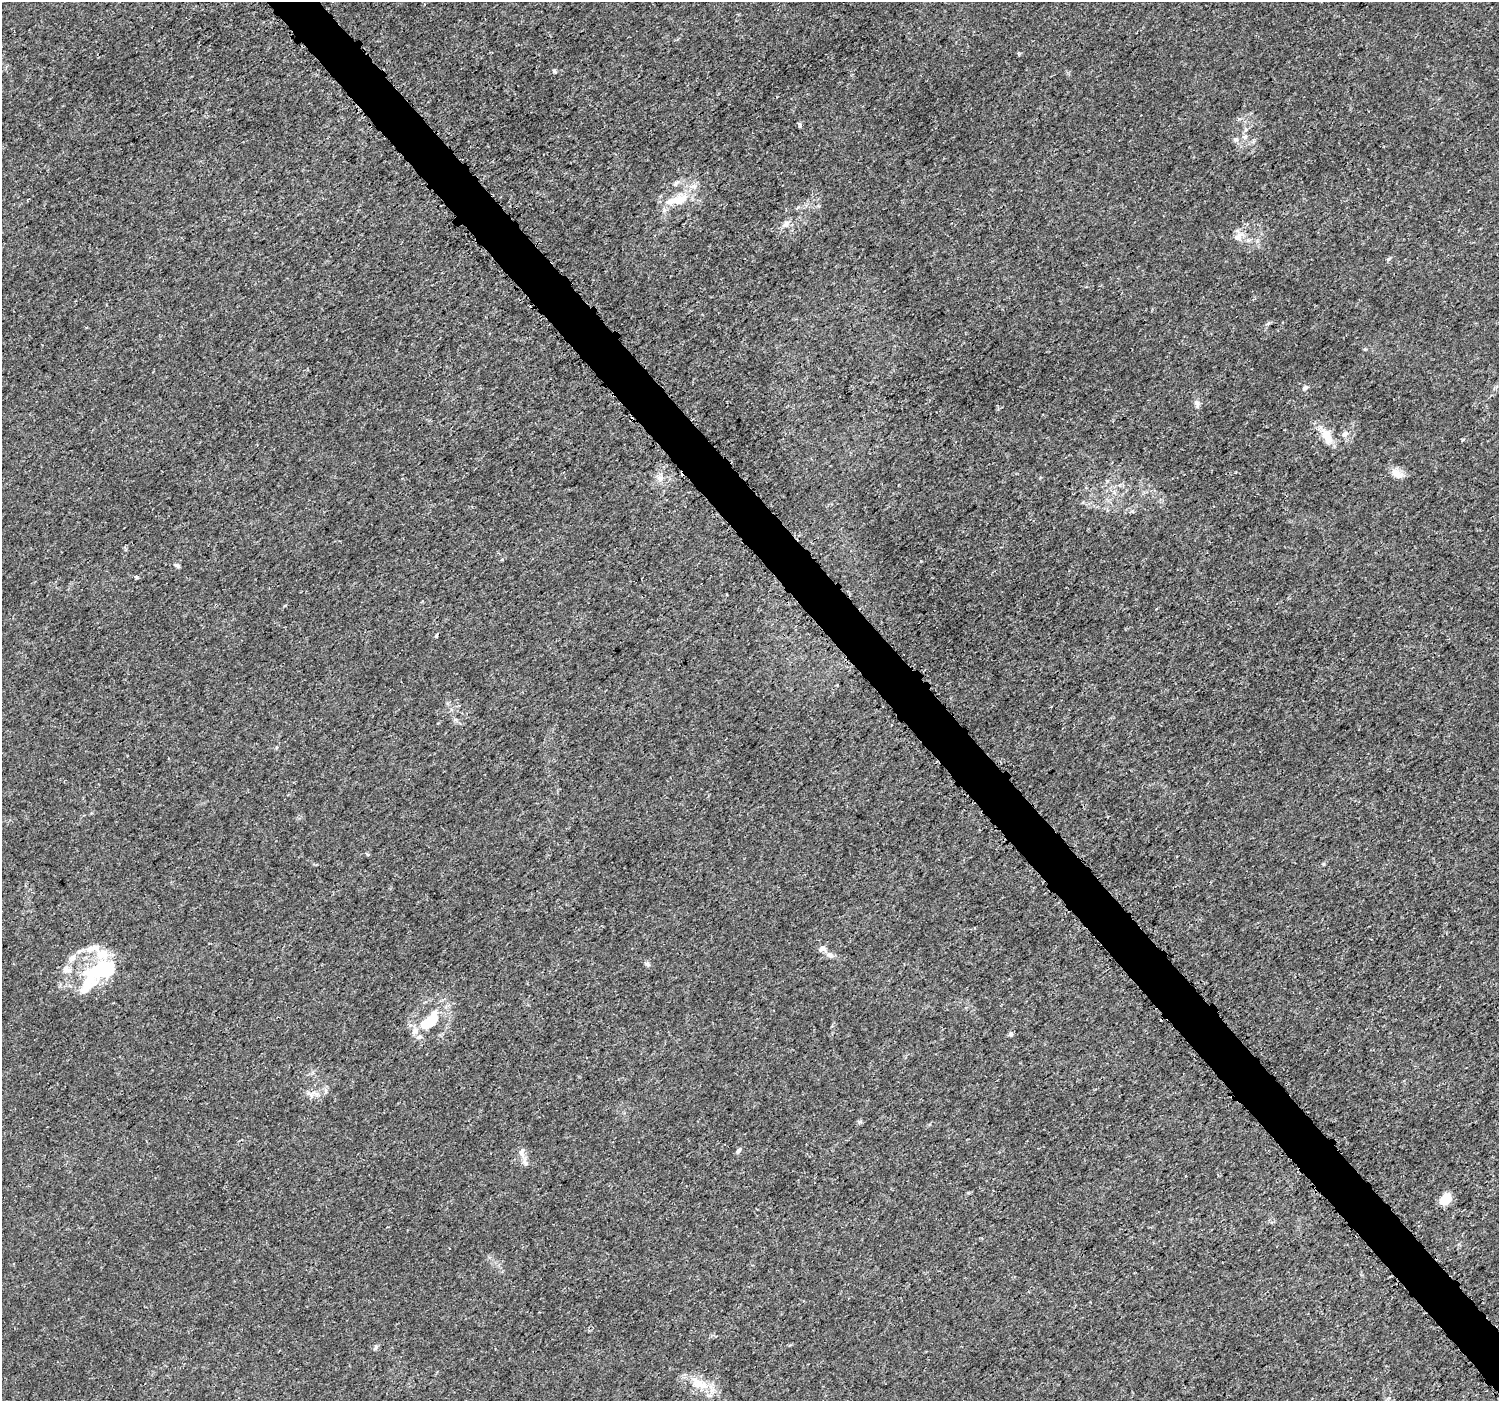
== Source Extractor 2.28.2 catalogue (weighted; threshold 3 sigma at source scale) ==
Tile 6 of 4 x 4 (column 2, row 2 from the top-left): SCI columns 1520-3016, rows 2965-4363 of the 6037 x 5992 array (HDU 1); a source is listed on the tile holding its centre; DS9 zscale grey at full resolution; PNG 1501 x 1403 px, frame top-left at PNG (2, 2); no overlay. Shown black and unused: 4% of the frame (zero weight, under 3 of 5 exposures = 2% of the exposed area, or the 3 px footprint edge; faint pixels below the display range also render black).
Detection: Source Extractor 2.28.2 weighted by HDU 2 'WHT'; one run over the whole footprint, this tile lists its part. Background 0.00147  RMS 7.1e-04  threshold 0.00317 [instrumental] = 3 sigma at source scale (4.5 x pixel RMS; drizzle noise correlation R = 1.50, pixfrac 1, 0.0396/0.0396 arcsec/px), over >= 5 px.
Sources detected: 43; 2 inside a brighter object's white glare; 2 cosmic-ray / hot-pixel residue — not listed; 5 inside a brighter listed object's ellipse — not listed separately; the other 34 listed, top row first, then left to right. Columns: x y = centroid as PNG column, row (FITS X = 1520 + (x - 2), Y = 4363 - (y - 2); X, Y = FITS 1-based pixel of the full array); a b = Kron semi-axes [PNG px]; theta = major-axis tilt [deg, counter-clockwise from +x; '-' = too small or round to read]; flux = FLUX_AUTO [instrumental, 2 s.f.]
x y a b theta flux
554 71 5 4 - 0.099
800 125 6 4 -72 0.11
1245 137 8 6 -10 0.2
1235 139 7 7 - 0.19
676 183 8 5 31 0.19
678 200 35 11 12 1.7
786 224 12 7 51 0.35
1238 237 14 8 32 0.54
1305 388 8 5 32 0.19
1197 403 12 6 -77 0.27
1345 434 9 6 34 0.25
1327 436 20 11 -68 1.2
1396 474 16 9 -29 0.71
660 479 9 8 - 0.37
1132 511 6 4 -43 0.11
177 566 8 4 -27 0.14
136 577 5 4 - 0.11
436 635 6 3 59 0.12
1323 864 5 3 - 0.068
92 948 25 9 11 0.91
822 948 8 7 - 0.36
830 955 11 7 -24 0.3
72 958 12 8 44 0.46
648 964 7 4 -71 0.13
106 969 33 23 23 4.1
66 970 12 10 -77 0.47
430 1022 30 15 32 2.4
1010 1034 6 5 - 0.14
311 1094 15 10 9 0.52
738 1150 8 5 40 0.16
522 1152 14 8 86 0.4
1445 1199 13 9 39 1.2
376 1347 7 4 71 0.11
699 1384 30 14 -26 1.6
Unlisted compact peaks at least as high as the median listed source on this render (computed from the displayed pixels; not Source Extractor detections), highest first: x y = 1388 259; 1462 440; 1239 119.